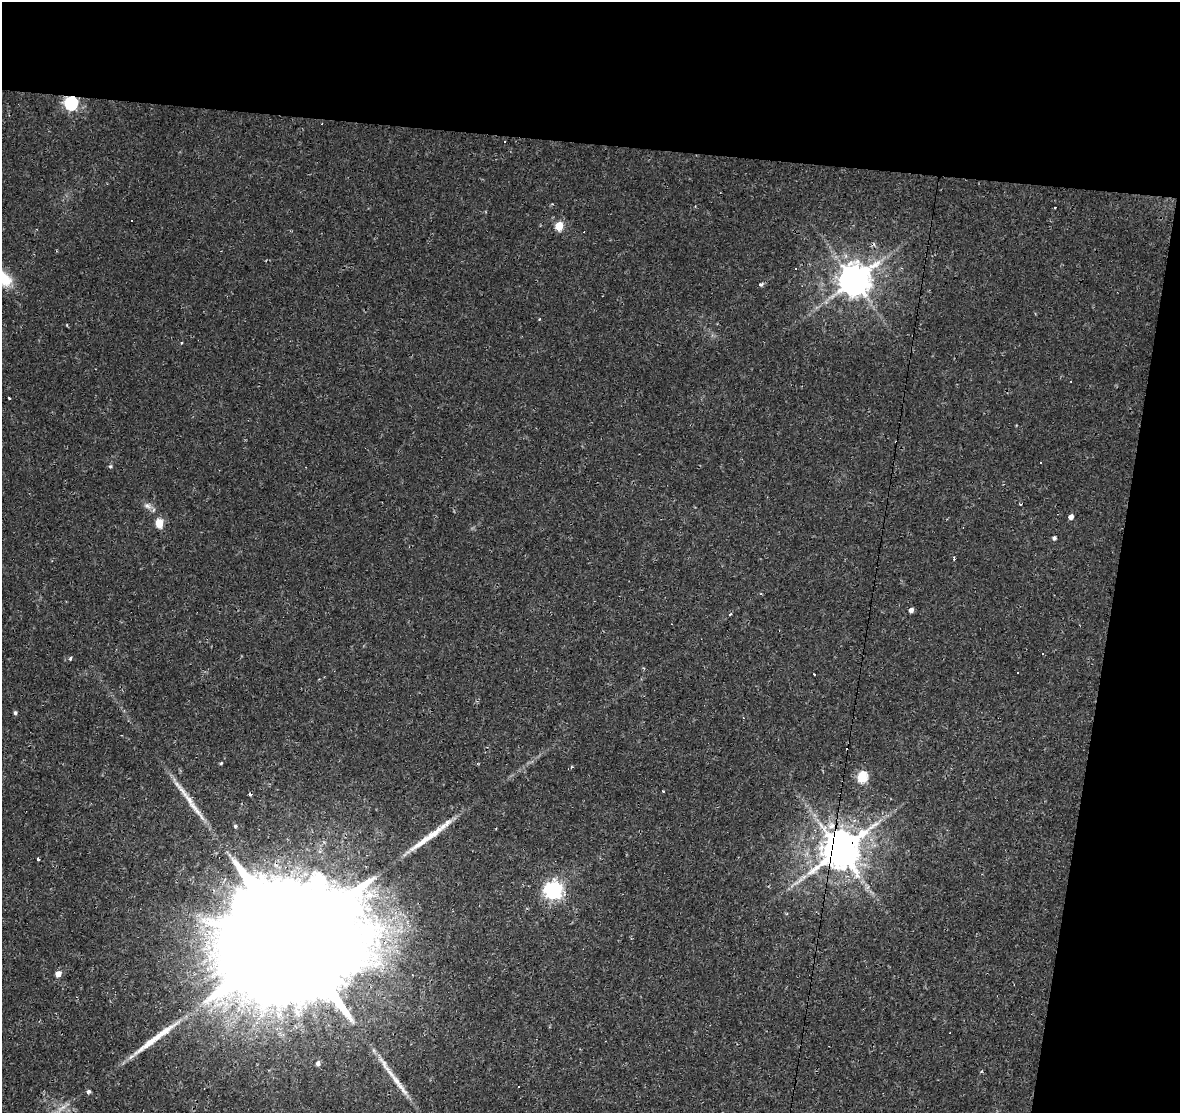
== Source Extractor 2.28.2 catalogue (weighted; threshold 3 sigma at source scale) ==
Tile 2 of 2 x 2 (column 2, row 1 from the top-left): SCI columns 1179-2356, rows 1236-2346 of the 2356 x 2456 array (HDU 1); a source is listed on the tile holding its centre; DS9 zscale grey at full resolution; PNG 1182 x 1115 px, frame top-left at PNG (2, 2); no overlay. Shown black and unused: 18% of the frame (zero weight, under 2 of 3 exposures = <1% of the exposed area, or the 3 px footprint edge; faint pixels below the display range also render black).
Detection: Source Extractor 2.28.2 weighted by HDU 2 'WHT'; one run over the whole footprint, this tile lists its part. Background 0.00937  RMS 0.0025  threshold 0.011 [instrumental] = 3 sigma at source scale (4.5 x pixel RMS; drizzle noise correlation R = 1.50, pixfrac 1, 0.0396/0.0396 arcsec/px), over >= 5 px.
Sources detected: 53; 10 cosmic-ray / hot-pixel residue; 3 long thin detections or spike segments (spike, bleed or trail) — not listed; the other 40 listed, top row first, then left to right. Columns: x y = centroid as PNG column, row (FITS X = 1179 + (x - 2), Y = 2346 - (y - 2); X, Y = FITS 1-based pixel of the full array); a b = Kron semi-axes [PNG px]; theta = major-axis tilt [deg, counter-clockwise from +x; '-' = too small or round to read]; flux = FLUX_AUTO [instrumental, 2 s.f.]
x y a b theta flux
71 103 6 6 - 45
1055 207 3 2 - 0.26
132 221 3 3 - 0.36
559 226 5 5 - 8.7
795 268 2 2 - 0.2
854 280 10 9 - 520
761 284 4 3 - 0.85
181 343 3 3 - 0.46
9 397 3 3 - 0.47
110 466 5 5 - 0.42
1020 504 4 2 - 0.16
147 506 12 6 -39 1.1
1071 517 5 4 - 1.3
159 523 5 5 - 9
1054 538 4 4 - 0.6
954 559 3 3 - 0.8
911 610 5 4 - 1.1
730 614 3 3 - 0.67
1042 653 3 3 - 0.6
70 658 4 3 - 0.57
814 674 3 2 - 1
15 713 5 4 - 0.5
221 763 4 3 - 0.25
571 767 4 3 - 0.24
862 777 6 5 - 16
663 791 3 3 - 0.27
251 795 4 3 - 0.63
194 808 49 7 -52 5.2
235 826 4 4 - 0.37
831 826 12 11 - 3.1
840 850 11 10 - 870
38 859 3 3 - 0.64
800 880 12 5 40 1.3
553 890 7 7 - 100
291 938 57 28 79 27000
58 974 5 5 - 2.3
318 1063 5 4 - 1
519 1087 3 3 - 0.49
88 1091 4 4 - 0.87
62 1108 19 5 34 1.7
Overlapping masked pixels (flux is a lower limit): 4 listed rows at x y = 71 103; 831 826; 840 850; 291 938